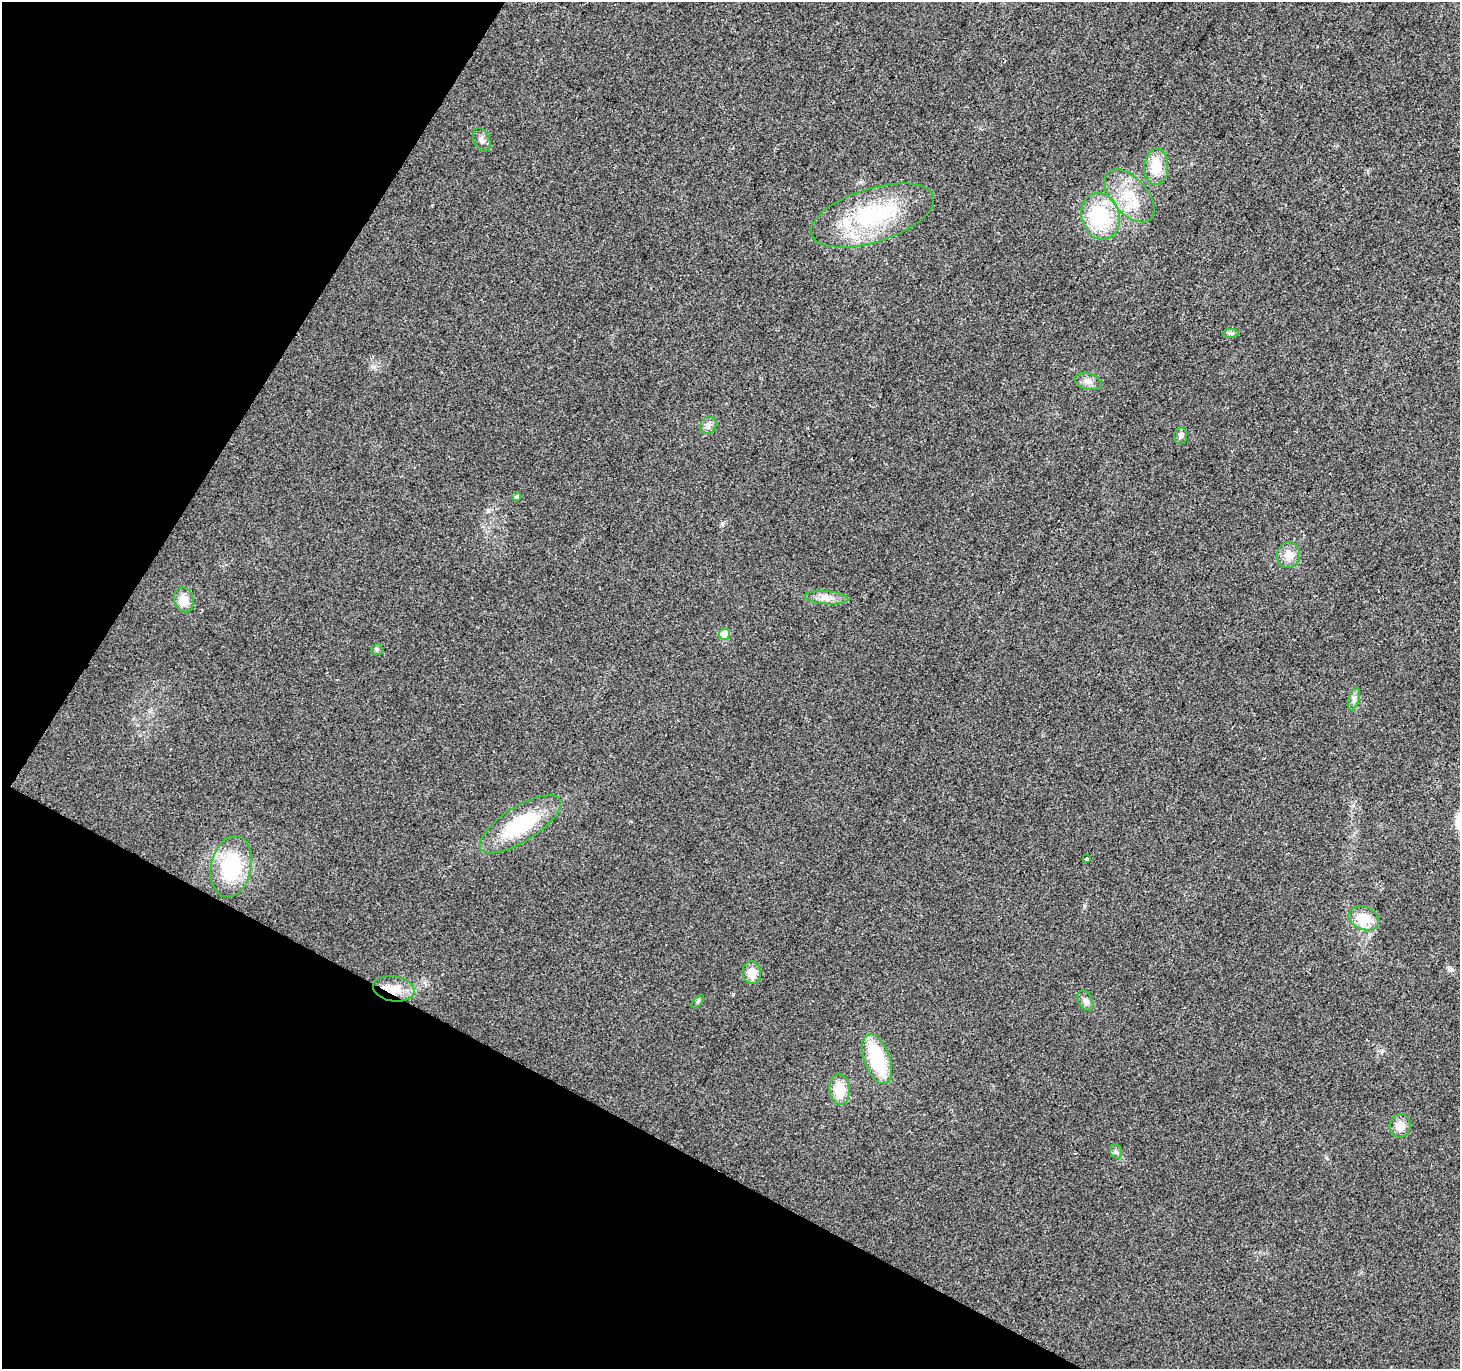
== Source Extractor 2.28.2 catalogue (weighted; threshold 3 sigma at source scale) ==
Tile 9 of 4 x 4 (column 1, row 3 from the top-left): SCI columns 5-1462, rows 1627-2993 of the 5838 x 5918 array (HDU 1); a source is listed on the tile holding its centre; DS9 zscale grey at full resolution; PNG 1462 x 1371 px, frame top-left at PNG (2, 2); each listed source drawn as its Kron ellipse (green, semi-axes under 4 px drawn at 4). Shown black and unused: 26% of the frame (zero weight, under 2 of 3 exposures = <1% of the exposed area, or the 3 px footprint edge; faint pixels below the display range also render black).
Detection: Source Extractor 2.28.2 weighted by HDU 2 'WHT'; one run over the whole footprint, this tile lists its part. Background 0.023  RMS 0.0079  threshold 0.0354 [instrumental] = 3 sigma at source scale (4.5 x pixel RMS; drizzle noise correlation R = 1.50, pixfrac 1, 0.0396/0.0396 arcsec/px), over >= 5 px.
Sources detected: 29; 1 inside a brighter listed object's ellipse — not listed separately; the other 28 listed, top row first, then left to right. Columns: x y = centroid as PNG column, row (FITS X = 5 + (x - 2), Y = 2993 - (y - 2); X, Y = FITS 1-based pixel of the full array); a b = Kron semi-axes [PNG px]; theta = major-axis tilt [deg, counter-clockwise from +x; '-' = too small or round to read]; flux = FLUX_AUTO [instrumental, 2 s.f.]
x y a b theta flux
482 140 12 8 -67 3.8
1156 166 18 12 87 19
1129 196 32 18 -49 25
872 215 64 26 18 80
1100 216 24 19 -75 49
1230 333 8 4 0 1.7
1088 381 14 8 -16 4.5
708 425 9 7 59 3.3
1180 436 8 6 88 2.7
517 497 5 4 - 1.6
1288 555 13 11 72 8.7
826 598 22 6 -4 6.7
184 600 12 9 -75 9.5
724 634 5 5 - 21
377 650 6 5 - 1.5
1354 699 12 5 73 3
520 824 46 17 32 55
1086 859 4 3 - 5.9
231 866 31 20 78 56
1364 918 16 11 -21 18
752 973 11 9 -84 11
394 989 21 12 -9 13
1085 1001 11 7 -62 3.5
698 1002 8 3 45 1.1
877 1059 26 12 -70 50
839 1089 16 10 -85 19
1400 1126 11 10 - 8.7
1116 1152 7 6 - 1.9
Overlapping masked pixels (flux is a lower limit): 1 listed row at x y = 394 989
Unlisted compact peaks at least as high as the median listed source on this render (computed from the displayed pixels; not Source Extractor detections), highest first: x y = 1084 906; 722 524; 374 367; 1451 969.